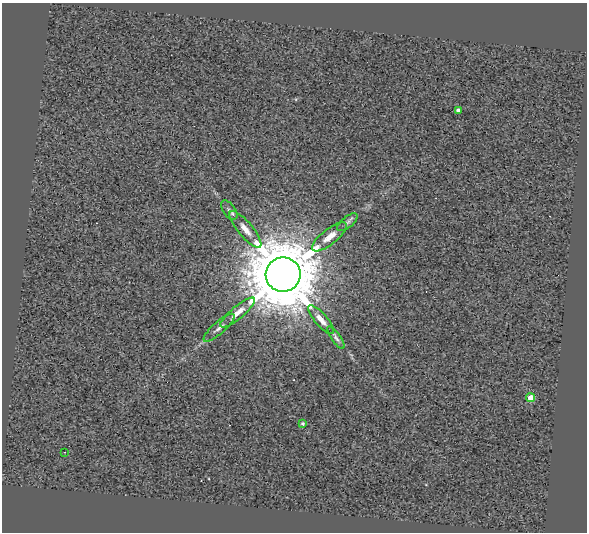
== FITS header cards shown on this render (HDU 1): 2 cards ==
NAXIS1  =                  585
NAXIS2  =                  530

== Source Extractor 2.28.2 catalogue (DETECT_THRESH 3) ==
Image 585 x 530 px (HDU 1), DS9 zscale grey, 1 PNG px = 1 image px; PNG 589 x 534 px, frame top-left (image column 1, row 530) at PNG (2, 3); each listed source drawn as its Kron ellipse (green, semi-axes under 4 px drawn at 4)
Background 0.488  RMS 2.6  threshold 7.66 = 3 sigma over >= 5 px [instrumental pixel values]
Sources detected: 13; all 13 listed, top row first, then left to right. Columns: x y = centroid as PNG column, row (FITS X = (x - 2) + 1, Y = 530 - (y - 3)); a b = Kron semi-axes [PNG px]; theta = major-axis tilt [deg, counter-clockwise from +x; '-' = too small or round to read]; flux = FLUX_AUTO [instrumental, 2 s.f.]
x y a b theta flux
458 110 4 4 - 6.0e+02
229 210 11 6 -54 6.1e+02
347 222 12 5 38 5.9e+02
245 229 23 7 -50 1.9e+03
329 237 21 7 39 2.0e+03
283 275 17 17 - 2.2e+06
238 313 22 6 40 1.9e+03
321 320 18 6 -49 1.6e+03
219 328 20 6 42 1.0e+03
336 338 13 4 -55 5.7e+02
531 398 4 4 - 4.4e+03
302 423 4 3 - 3.3e+02
64 452 3 2 - 1.7e+02